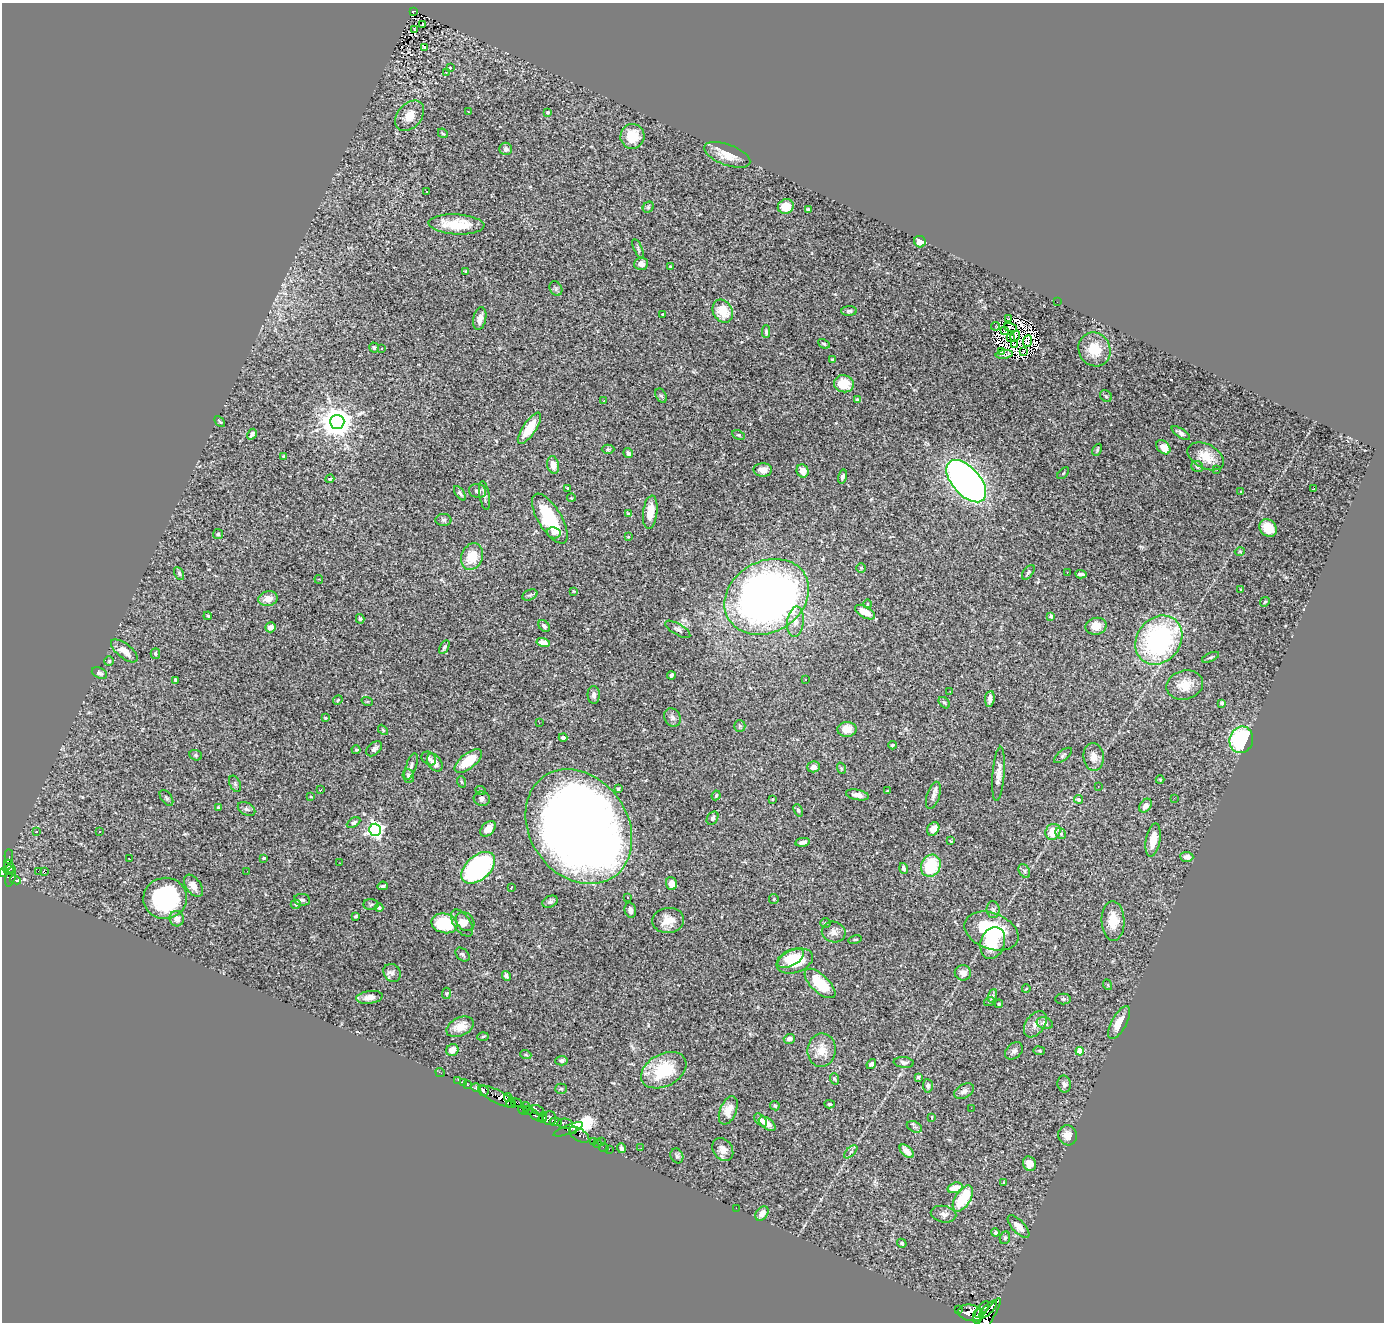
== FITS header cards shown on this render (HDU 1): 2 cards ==
NAXIS1  =                 1382
NAXIS2  =                 1320

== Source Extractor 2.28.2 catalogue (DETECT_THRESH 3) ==
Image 1382 x 1320 px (HDU 1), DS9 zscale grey, 1 PNG px = 1 image px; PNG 1386 x 1324 px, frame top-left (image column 1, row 1320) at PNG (2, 3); each listed source drawn as its Kron ellipse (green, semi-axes under 4 px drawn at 4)
Background 1.35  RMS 0.03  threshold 0.0907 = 3 sigma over >= 5 px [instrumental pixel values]
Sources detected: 334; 9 with non-positive FLUX_AUTO (blend fragments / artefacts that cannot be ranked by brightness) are neither listed nor drawn; the other 325 listed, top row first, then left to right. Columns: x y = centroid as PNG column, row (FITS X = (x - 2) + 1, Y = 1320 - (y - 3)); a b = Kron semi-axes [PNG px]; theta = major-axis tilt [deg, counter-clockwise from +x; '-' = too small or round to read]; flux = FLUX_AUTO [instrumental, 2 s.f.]
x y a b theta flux
413 11 4 3 - 38
423 24 3 2 - 5.7
414 30 3 2 - 1.6
424 48 3 2 - 2.7
450 68 3 2 - 2.1
446 72 3 2 - 1.2
468 111 3 2 - 1
547 112 3 3 - 2.5
410 116 17 12 49 29
443 133 5 3 - 2
632 136 12 12 - 42
506 149 6 6 - 8.9
727 155 24 10 -20 32
426 192 3 3 - 100
786 206 8 7 - 28
648 207 6 5 - 2.9
808 209 4 3 - 3.4
456 224 28 10 -3 62
920 242 6 5 - 15
638 249 10 3 -66 4.1
641 264 7 6 - 11
670 266 3 2 - 2.3
466 271 4 3 - 2
556 289 7 6 - 4.4
1057 302 2 2 - 39
723 311 12 9 -61 42
849 311 8 5 1 4.2
663 314 3 3 - 4
480 318 11 6 78 12
1009 319 3 2 - 2.4
995 326 5 2 - 1.9
1011 327 7 2 -19 1.4
1005 331 3 2 - 3.1
766 332 6 4 -89 2.9
1015 336 6 2 56 0.11
1011 337 3 2 - 1.2
1027 341 6 3 67 0.89
824 344 6 4 -27 4.1
1015 345 3 2 - 2.3
374 348 5 5 - 4
381 348 3 2 - 1.6
1094 349 17 15 -61 48
1001 351 4 2 - 4.5
1023 352 3 2 - 2
1004 354 8 3 7 2.4
832 360 3 3 - 2.5
844 384 10 8 -14 34
661 396 7 5 -60 4.2
1106 396 6 5 - 2.9
857 400 4 3 - 15
604 401 2 2 - 1.5
220 421 6 4 -45 2.4
337 422 7 7 - 3500
529 428 18 6 56 43
1181 433 10 4 -34 6.3
252 434 6 4 60 6
738 435 6 4 -25 2.9
1163 447 8 6 -46 22
608 449 6 4 0 3.4
1097 450 6 3 61 2.5
628 453 5 4 - 6.3
1206 456 19 12 -27 35
284 457 4 3 - 3.9
553 465 9 6 -79 16
1197 466 6 5 - 4.8
1217 469 3 3 - 3.8
763 470 9 6 -1 17
803 471 6 6 - 18
1063 473 7 3 45 2
842 477 7 4 75 5.8
330 479 4 3 - 2
966 481 25 14 -48 1300
568 488 4 3 - 4.7
1314 488 4 3 - 21
478 491 9 7 -19 7.1
1241 491 3 3 - 3.7
460 493 8 4 -53 4.3
485 495 15 5 -81 6.8
571 498 4 3 - 1.4
650 512 17 7 83 28
629 514 4 3 - 4.8
550 519 28 11 -59 120
443 520 8 6 -2 5.1
1268 528 9 8 - 33
554 533 7 5 -11 8
218 534 5 5 - 3
628 537 4 4 - 2.1
1240 552 5 3 - 2
472 557 14 10 69 44
861 568 5 5 - 2.8
1028 572 8 4 53 3.6
1067 572 2 2 - 1.2
179 573 7 4 -64 3.6
1081 574 6 3 -4 5.8
319 579 4 2 - 1.7
1241 589 3 3 - 1.5
574 591 4 3 - 1.5
530 595 8 5 25 3.9
767 597 44 35 31 1500
268 599 9 7 12 20
1265 602 5 4 - 2.5
867 604 4 3 - 1.4
865 612 11 5 -29 29
208 616 4 3 - 1.7
1051 616 3 3 - 6.5
360 619 5 4 - 3.6
795 622 15 8 83 18
544 626 7 5 -51 6.8
1096 626 10 8 13 22
271 627 5 5 - 12
678 629 14 5 -31 7.2
1159 640 26 21 51 380
543 643 7 4 -14 21
444 647 7 4 61 4.8
124 651 16 7 -38 22
155 654 5 4 - 3.3
1211 657 9 3 24 3.4
109 661 5 4 - 2.8
99 673 8 5 -25 4.6
671 675 4 3 - 3.7
175 680 4 3 - 3.1
806 680 3 2 - 3.4
1185 685 18 14 14 38
950 691 2 2 - 1.1
594 695 9 6 -89 8.5
990 699 8 4 84 11
338 700 5 4 - 2.1
367 701 6 3 -18 1.9
944 703 6 4 -48 3.2
1222 703 3 3 - 5.6
672 717 10 7 -63 7.5
325 718 3 3 - 1.9
539 723 3 2 - 3.2
740 726 6 5 - 3.3
847 729 9 7 2 24
383 730 6 3 -46 2.3
563 738 4 3 - 6.3
1241 740 13 11 71 180
892 745 4 3 - 3
374 749 9 6 42 6.9
356 750 4 4 - 2.2
196 755 6 5 - 3.1
1063 755 11 5 39 4.6
1094 757 14 10 -85 17
429 758 8 6 -39 5.4
468 761 16 7 38 53
435 762 10 6 -53 14
411 767 14 5 71 8.3
814 767 6 5 - 9
841 768 6 4 -71 2.6
998 774 27 6 85 16
408 776 7 5 -73 6.2
1160 780 4 4 - 2.1
462 782 6 3 -70 2.1
235 784 8 5 -66 3.8
1098 786 2 2 - 1
618 789 4 4 - 3.5
320 790 3 2 - 1.5
481 791 5 3 - 1.9
887 791 3 3 - 1.9
716 795 5 3 - 2.5
857 795 12 5 -11 12
933 795 14 6 72 10
311 797 4 2 - 1.4
166 798 9 5 -54 4.2
1174 798 3 2 - 2.9
482 799 8 7 - 6.4
772 799 4 3 - 1.8
1078 799 4 4 - 6.7
1145 806 8 5 51 12
218 808 4 4 - 3.8
246 809 9 6 -28 5.5
798 810 6 4 -68 3.2
712 818 7 5 58 3.9
354 823 7 4 29 4.6
579 827 61 49 -55 3400
488 829 9 6 47 15
933 829 7 5 55 15
375 830 6 6 - 630
36 831 3 2 - 3
100 832 3 2 - 2.6
1053 832 8 7 - 34
1060 833 6 5 - 4.3
1153 840 17 7 79 30
951 841 3 2 - 1.4
803 842 7 4 11 8.3
9 857 7 3 -88 41
1187 857 6 5 - 14
264 858 3 3 - 2.5
129 859 4 2 - 2.2
340 863 3 2 - 2.7
10 866 7 3 -59 410
931 866 11 9 66 96
478 868 20 12 41 320
903 868 6 3 -75 5.1
9 870 5 4 - 550
38 871 2 2 - 820
247 871 2 2 - 1.4
1024 871 7 5 -59 4.9
3 872 4 4 - 830
45 872 4 2 - 36
11 876 10 5 74 330
15 880 6 3 -28 160
671 884 6 5 - 16
193 886 12 7 -54 13
383 886 5 3 - 3.6
511 887 4 3 - 1.7
628 897 3 2 - 6.2
165 898 22 20 11 230
774 899 5 4 - 2.1
302 900 8 6 -8 5
550 902 8 5 25 5.2
296 904 5 4 - 3.8
371 904 7 5 -3 3.2
379 908 4 4 - 4
630 910 7 5 -76 9.2
993 910 8 6 -86 5.8
356 916 4 3 - 2.5
177 919 8 7 - 11
668 920 16 12 6 31
465 921 10 8 -48 12
1113 921 20 11 -88 36
444 923 13 10 -13 92
462 923 15 8 -55 16
826 923 5 5 - 3
991 931 28 18 -21 160
834 932 12 10 -9 13
855 939 7 3 11 2.4
993 943 16 12 71 46
462 954 8 5 -43 4.7
790 958 14 8 27 35
795 961 19 11 20 68
392 973 9 8 - 8.5
963 973 8 7 - 16
506 976 5 3 - 4.9
820 983 19 8 -43 71
1108 985 5 3 - 1.6
1026 989 4 2 - 1.4
447 993 6 4 86 2.7
992 996 7 4 70 4
369 997 13 6 7 13
1063 999 8 5 0 3.6
989 1002 5 3 - 1.9
999 1004 4 3 - 2.3
1045 1023 8 5 -17 7.4
1119 1023 18 7 61 26
1035 1024 15 9 55 15
460 1027 14 9 26 24
483 1036 5 3 - 2.5
789 1039 5 5 - 8.2
452 1050 6 5 - 13
822 1050 17 14 82 29
1014 1051 10 7 42 7.5
1039 1051 5 3 - 2.1
1080 1051 4 4 - 44
526 1055 5 3 - 2
561 1061 6 5 - 5.2
904 1062 10 5 -6 7.3
871 1064 5 4 - 4.8
664 1070 24 16 29 93
440 1072 5 2 - 11
918 1077 4 3 - 5
835 1079 6 3 -70 2.1
458 1080 2 2 - 19
463 1083 2 2 - 16
467 1084 4 3 - 78
1064 1084 8 7 - 7.7
928 1086 7 5 -86 5.6
476 1088 4 4 - 190
561 1089 6 5 - 3
484 1091 5 5 - 1200
964 1091 10 7 30 8.8
496 1096 20 6 -28 300
508 1098 4 3 - 430
511 1103 4 3 - 520
516 1103 5 3 - 600
830 1104 5 4 - 3.3
775 1106 5 4 - 2.9
526 1107 4 3 - 360
971 1108 2 2 - 23
523 1110 5 3 - 270
528 1110 5 3 - 190
538 1110 7 3 -27 320
728 1110 15 8 68 26
535 1115 8 4 -39 420
932 1117 4 2 - 1.4
543 1118 5 3 - 950
549 1118 7 6 - 1200
761 1120 8 5 -45 8.1
556 1122 6 4 -6 680
565 1124 8 5 -5 35
767 1124 9 5 -36 17
914 1127 8 5 -26 4.5
568 1129 16 4 21 800
574 1131 3 3 - 300
579 1135 11 6 -35 760
1068 1135 10 9 - 18
594 1141 4 3 - 49
601 1141 2 2 - 100
597 1144 4 3 - 23
604 1147 5 2 - 19
621 1148 5 4 - 5.9
641 1148 3 2 - 1.8
609 1149 2 2 - 14
723 1149 12 9 -55 15
907 1151 8 5 -43 17
851 1152 8 3 45 3.7
677 1156 8 6 -63 4.6
1029 1164 7 6 - 14
1004 1182 3 2 - 1.3
955 1188 8 5 16 29
963 1198 14 7 57 91
736 1208 2 2 - 8
762 1213 8 5 53 14
944 1214 13 8 -11 11
1018 1227 14 6 -46 20
995 1233 4 4 - 3.8
1005 1238 6 5 - 3.6
902 1243 5 4 - 3.5
982 1309 10 4 53 3700
959 1310 3 2 - 320
988 1310 11 4 46 3500
971 1313 13 8 -10 9600
977 1316 7 4 79 3300
987 1318 23 5 57 5200
At the frame edge (FLAGS 8, measured only in part): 2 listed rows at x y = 3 872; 987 1318
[9 non-positive-flux detections neither listed nor drawn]